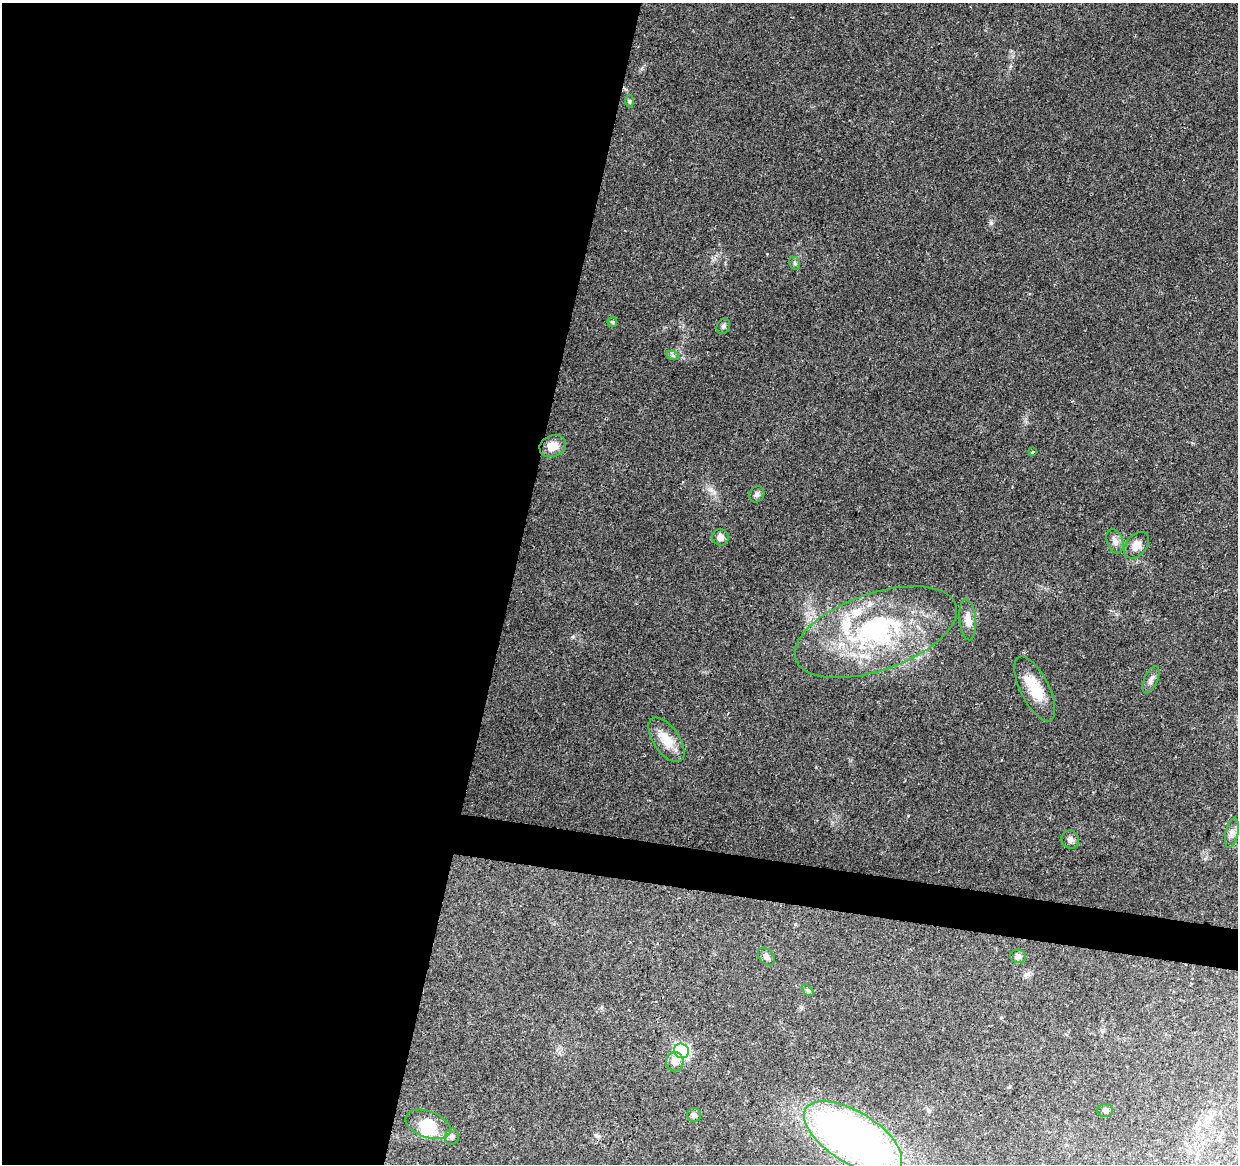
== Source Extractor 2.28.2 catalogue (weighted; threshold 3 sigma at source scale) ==
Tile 5 of 4 x 4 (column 1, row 2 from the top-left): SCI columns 1-1236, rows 2546-3707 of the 4952 x 5152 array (HDU 1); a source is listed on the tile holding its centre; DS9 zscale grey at full resolution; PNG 1240 x 1166 px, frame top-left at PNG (2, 3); each listed source drawn as its Kron ellipse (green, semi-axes under 4 px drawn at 4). Shown black and unused: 44% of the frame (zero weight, under 2 of 3 exposures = <1% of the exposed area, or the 3 px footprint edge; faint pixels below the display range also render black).
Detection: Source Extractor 2.28.2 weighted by HDU 2 'WHT'; one run over the whole footprint, this tile lists its part. Background 0.0677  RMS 0.0081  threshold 0.0366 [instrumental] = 3 sigma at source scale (4.5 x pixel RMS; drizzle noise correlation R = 1.50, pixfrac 1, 0.0396/0.0396 arcsec/px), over >= 5 px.
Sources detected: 33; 2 inside a brighter object's white glare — neither listed nor drawn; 3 inside a brighter listed object's ellipse — not listed separately; the other 28 listed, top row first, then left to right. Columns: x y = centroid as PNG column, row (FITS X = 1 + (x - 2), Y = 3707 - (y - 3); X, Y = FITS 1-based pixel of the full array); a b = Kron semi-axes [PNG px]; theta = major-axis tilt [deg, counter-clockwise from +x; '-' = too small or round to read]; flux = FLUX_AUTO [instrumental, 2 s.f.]
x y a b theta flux
629 101 6 4 90 1.2
795 263 7 5 -60 1.5
612 322 5 5 - 1
723 326 8 6 62 2
673 356 6 4 -19 1.4
553 446 14 10 20 9.7
1033 452 4 3 - 0.86
757 494 8 7 - 2.4
720 537 8 8 - 4.1
1115 541 12 8 -70 4.5
1136 545 15 10 49 6.6
968 620 20 8 -85 8
876 632 85 38 19 140
1151 679 14 6 65 3.7
1035 689 35 14 -63 23
666 740 25 13 -56 16
1232 833 15 6 78 4.3
1070 840 9 8 - 3.7
1018 956 8 6 -2 2.9
766 957 10 7 -48 3.5
808 990 7 4 -44 1.5
681 1051 7 7 - 150
675 1062 9 8 - 5.5
1105 1110 8 6 -4 2.2
694 1115 7 7 - 2.3
428 1124 23 13 -20 21
452 1137 8 7 - 2.3
853 1137 55 25 -31 490
Isophote crosses this tile's border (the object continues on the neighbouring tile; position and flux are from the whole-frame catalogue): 1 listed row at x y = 853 1137
Unlisted compact peaks at least as high as the median listed source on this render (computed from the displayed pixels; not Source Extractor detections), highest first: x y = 573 637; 711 490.